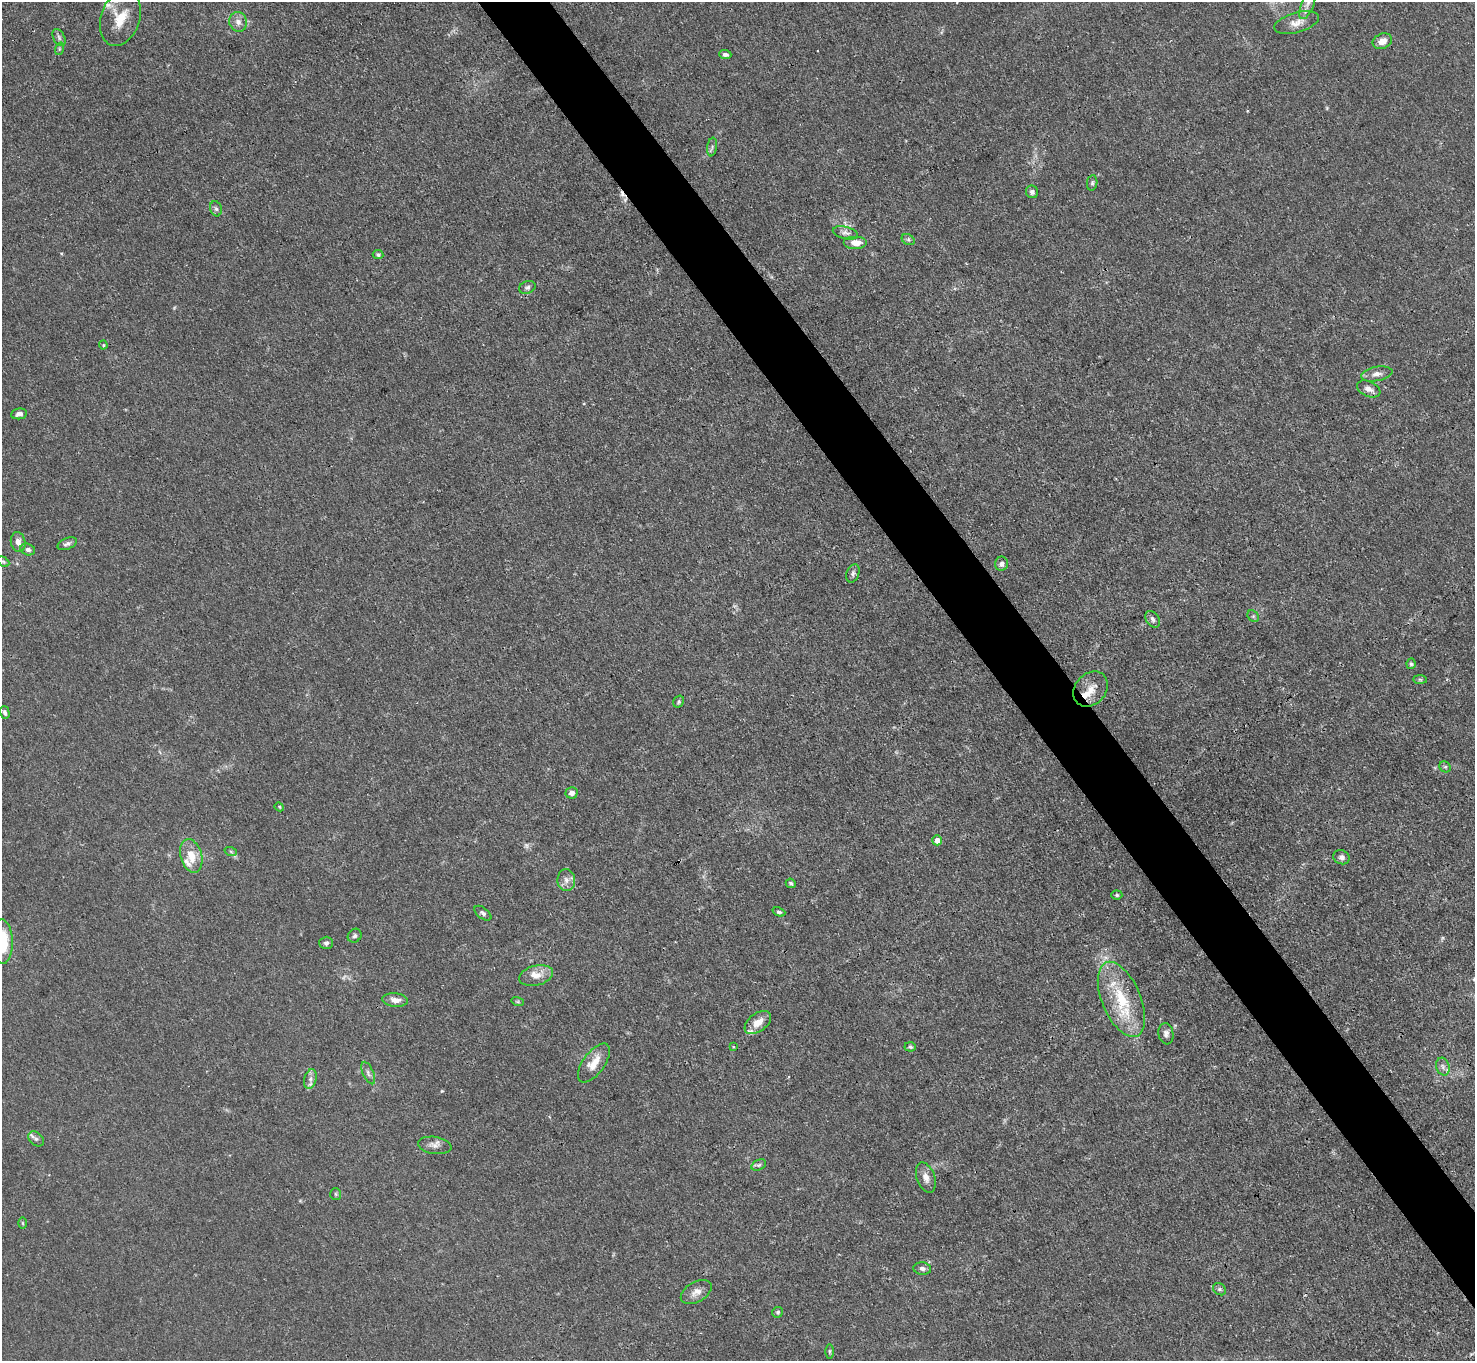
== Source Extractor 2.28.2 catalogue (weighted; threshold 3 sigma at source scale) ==
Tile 6 of 4 x 4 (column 2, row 2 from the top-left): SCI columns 1475-2947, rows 2875-4233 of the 5894 x 5887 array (HDU 1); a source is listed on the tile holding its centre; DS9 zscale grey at full resolution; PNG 1477 x 1363 px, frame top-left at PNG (2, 2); each listed source drawn as its Kron ellipse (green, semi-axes under 4 px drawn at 4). Shown black and unused: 5% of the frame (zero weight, under 3 of 4 exposures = <1% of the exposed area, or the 3 px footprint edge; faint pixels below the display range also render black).
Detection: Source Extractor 2.28.2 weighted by HDU 2 'WHT'; one run over the whole footprint, this tile lists its part. Background 0.0269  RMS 0.0028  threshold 0.0124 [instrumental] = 3 sigma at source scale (4.5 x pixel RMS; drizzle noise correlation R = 1.50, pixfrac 1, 0.05/0.05 arcsec/px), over >= 5 px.
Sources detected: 81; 2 too faint to see at this stretch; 2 cosmic-ray / hot-pixel residue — neither listed nor drawn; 5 inside a brighter listed object's ellipse — not listed separately; the other 72 listed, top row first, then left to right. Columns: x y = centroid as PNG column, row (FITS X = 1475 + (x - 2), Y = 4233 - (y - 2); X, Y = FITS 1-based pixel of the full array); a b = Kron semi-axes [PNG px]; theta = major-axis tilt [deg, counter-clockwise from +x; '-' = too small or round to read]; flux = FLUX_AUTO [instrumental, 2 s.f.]
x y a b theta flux
1308 3 17 6 68 1.9
120 18 29 19 72 7.1
238 22 10 9 - 1.7
1297 23 23 10 16 2.8
59 38 9 5 -64 0.76
1382 41 10 7 23 2.3
59 49 6 4 72 0.42
725 54 6 4 -3 0.78
712 147 9 5 80 0.7
1092 183 8 5 81 0.61
1032 192 6 6 - 0.84
216 209 8 5 -72 0.64
845 233 13 6 -13 1.2
908 240 7 5 -29 0.55
856 242 12 6 0 2.7
378 255 5 4 - 0.56
527 287 8 6 23 0.74
103 345 4 4 - 0.3
1377 374 16 7 11 1.8
1369 389 12 7 -24 1.6
19 414 8 5 8 1.1
18 542 10 7 -77 1.6
67 544 10 5 21 0.86
28 550 7 6 - 0.95
3 562 6 4 -30 0.5
1001 564 7 6 - 1.1
853 573 9 6 71 0.74
1253 616 6 5 - 0.48
1153 619 9 6 -57 0.88
1411 664 5 4 - 0.43
1420 679 7 4 -1 0.45
1090 689 19 15 47 4
679 702 6 5 - 0.49
5 712 6 4 -75 0.79
1445 767 6 5 - 0.47
572 793 6 5 - 1.3
279 807 5 4 - 0.29
937 840 5 5 - 2
231 852 6 4 -20 0.44
191 856 17 10 -74 4.7
1341 857 8 7 - 0.97
566 880 11 9 -87 1.7
791 883 5 4 - 0.47
1117 895 5 4 - 0.42
779 912 6 4 -21 0.58
483 913 10 5 -37 0.73
355 936 7 6 - 0.63
2 942 22 10 -88 12
326 943 7 6 - 0.78
536 976 17 10 13 3
1121 999 40 19 -67 15
395 1000 13 7 -5 1.9
518 1002 6 4 -18 0.4
758 1022 15 9 37 3.4
1166 1034 11 7 -80 1.2
733 1046 3 3 - 0.26
910 1047 5 4 - 0.46
594 1063 23 10 54 4.4
1443 1067 9 6 -74 1
368 1073 12 5 -66 0.93
310 1079 10 6 77 1.2
36 1139 9 6 -39 0.87
435 1145 17 8 -8 1.6
759 1165 8 5 24 0.58
926 1177 16 9 -70 2
336 1194 6 5 - 0.44
22 1223 6 4 -88 0.31
922 1268 9 6 -8 1
1219 1289 7 5 -36 0.5
696 1292 17 10 30 2.2
778 1312 5 5 - 0.55
829 1351 7 3 -90 0.39
Overlapping masked pixels (flux is a lower limit): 1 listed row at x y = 1121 999
Isophote crosses this tile's border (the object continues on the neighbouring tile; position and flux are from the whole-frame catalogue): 3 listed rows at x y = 1308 3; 120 18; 2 942